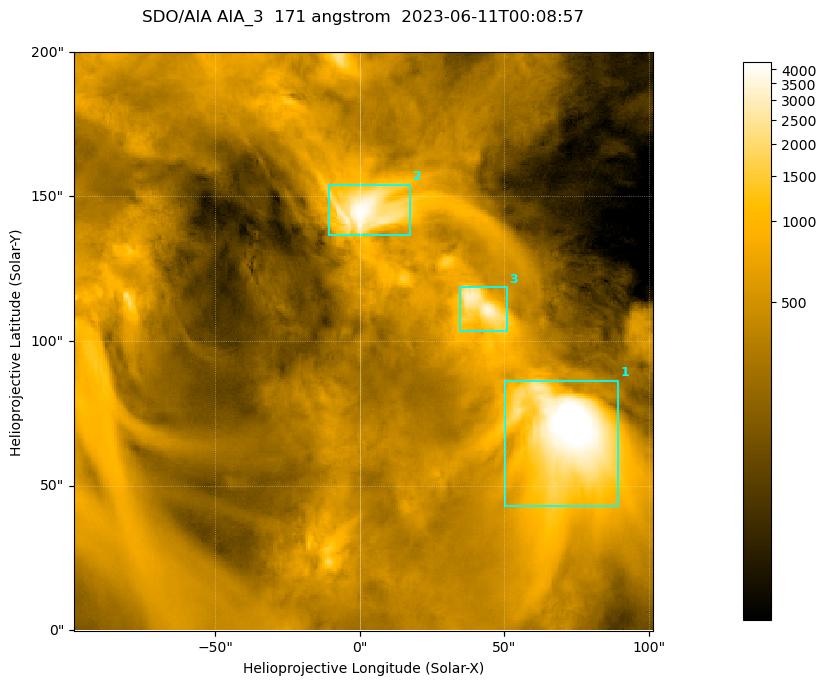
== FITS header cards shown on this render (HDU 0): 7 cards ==
TELESCOP= 'SDO/AIA '
INSTRUME= 'AIA_3   '
WAVELNTH=                  171
WAVEUNIT= 'angstrom'
DATE-OBS= '2023-06-11T00:08:57.350'
CTYPE1  = 'HPLN-TAN'
CTYPE2  = 'HPLT-TAN'

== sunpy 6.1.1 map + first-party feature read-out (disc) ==
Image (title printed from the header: SDO/AIA AIA_3  171 angstrom  2023-06-11T00:08:57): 334 x 334 px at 0.599 arcsec/px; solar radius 945 arcsec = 1577 px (partial field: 1.4% of the solar disc is inside the frame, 100% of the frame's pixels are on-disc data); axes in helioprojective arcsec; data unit not stated in the header (colour bar unlabelled)
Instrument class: DISC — disc imager (sunpy class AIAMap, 171 A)
Bright regions (active regions / flare kernels): reference = the on-disc median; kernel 3 px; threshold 5 sigma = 1117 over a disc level ~363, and >= 1.15x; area >= 111 px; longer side >= 4 px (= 2.4 arcsec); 3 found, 3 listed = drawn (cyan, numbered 1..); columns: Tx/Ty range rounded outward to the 2 arcsec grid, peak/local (2 s.f.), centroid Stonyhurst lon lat
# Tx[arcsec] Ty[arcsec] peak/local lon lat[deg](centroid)
1 50..90 42..86 16 +4 +4
2 -12..18 136..154 11 +0 +9
3 34..52 102..120 9.2 +3 +7